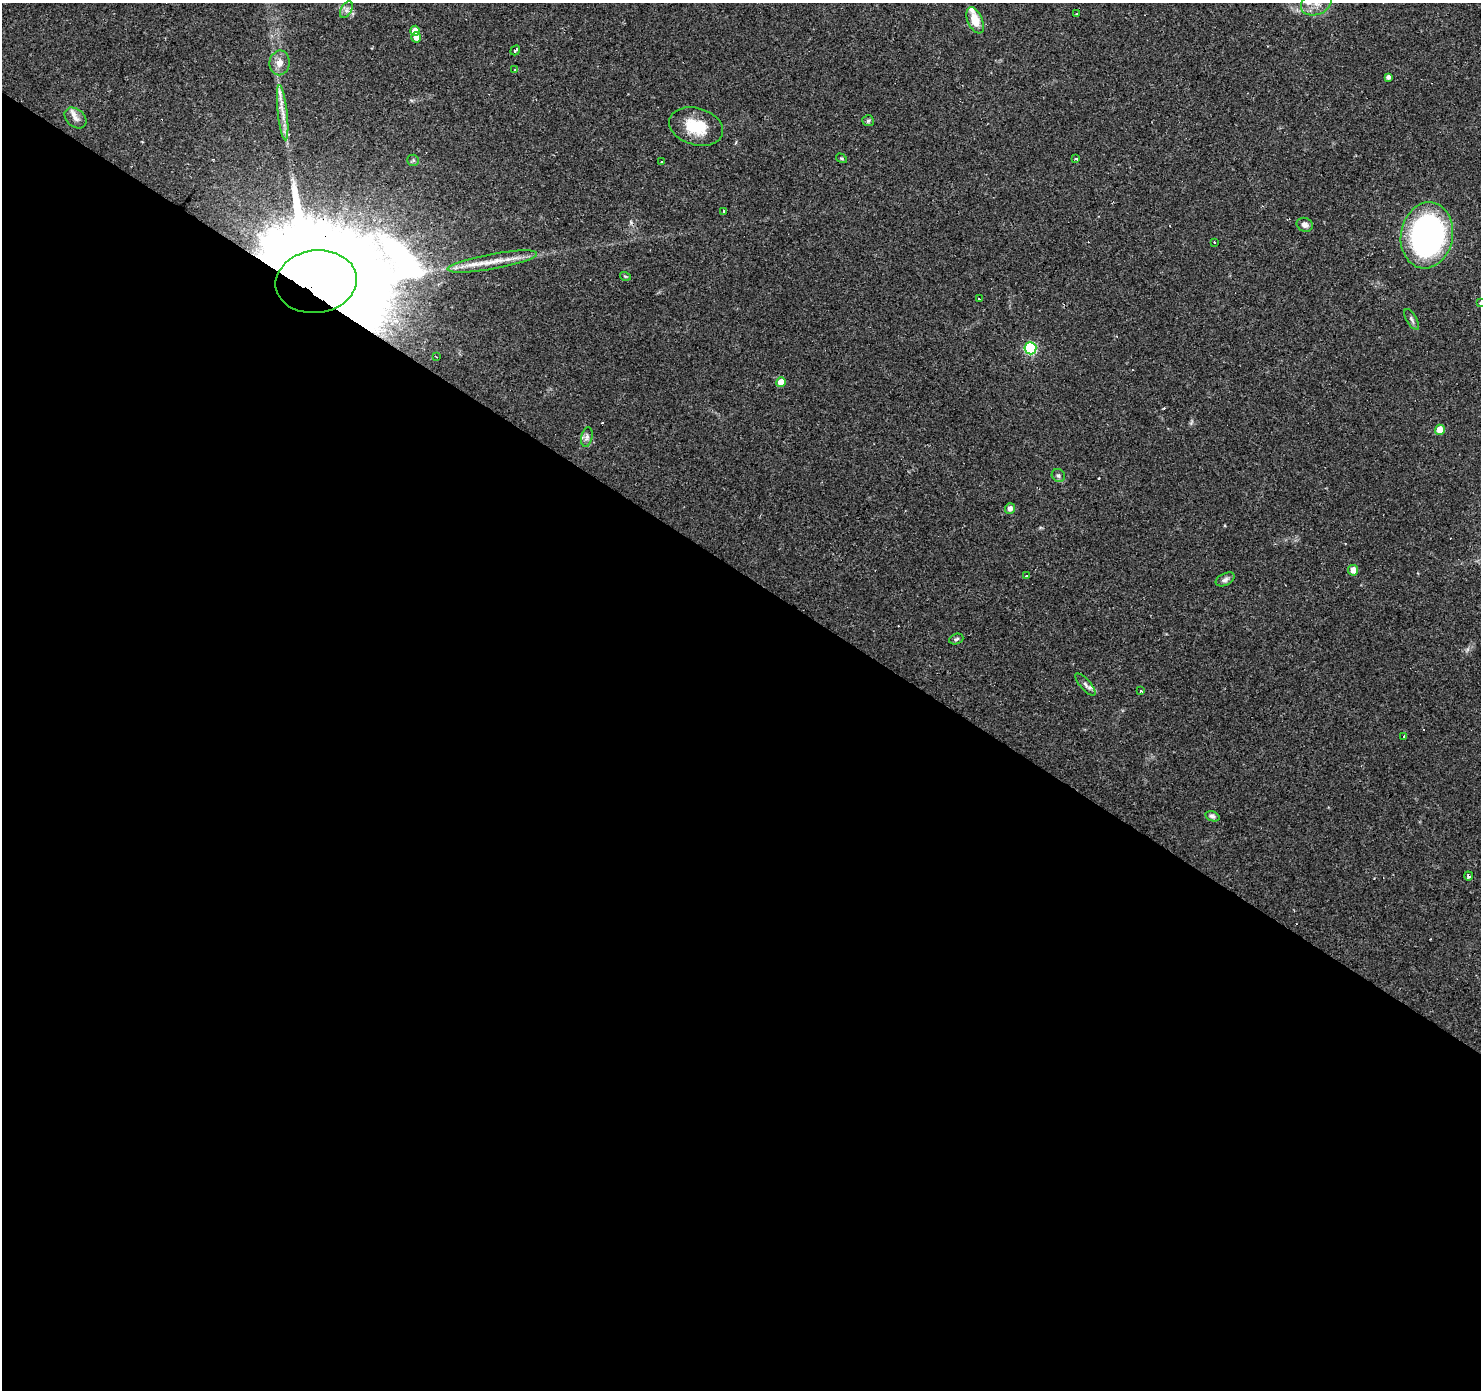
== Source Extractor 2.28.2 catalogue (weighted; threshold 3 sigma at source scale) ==
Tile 14 of 4 x 4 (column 2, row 4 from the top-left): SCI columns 1481-2959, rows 181-1568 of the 5921 x 5977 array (HDU 1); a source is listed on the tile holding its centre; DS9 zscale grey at full resolution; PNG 1483 x 1392 px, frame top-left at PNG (2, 3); each listed source drawn as its Kron ellipse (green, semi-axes under 4 px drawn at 4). Shown black and unused: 59% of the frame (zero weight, under 2 of 3 exposures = <1% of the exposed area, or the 3 px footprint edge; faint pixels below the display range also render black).
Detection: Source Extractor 2.28.2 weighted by HDU 2 'WHT'; one run over the whole footprint, this tile lists its part. Background 0.0429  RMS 0.0034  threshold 0.0153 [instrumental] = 3 sigma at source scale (4.5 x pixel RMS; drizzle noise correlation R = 1.50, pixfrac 1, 0.0396/0.0396 arcsec/px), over >= 5 px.
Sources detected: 54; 7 cosmic-ray / hot-pixel residue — neither listed nor drawn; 3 inside a brighter listed object's ellipse — not listed separately; the other 44 listed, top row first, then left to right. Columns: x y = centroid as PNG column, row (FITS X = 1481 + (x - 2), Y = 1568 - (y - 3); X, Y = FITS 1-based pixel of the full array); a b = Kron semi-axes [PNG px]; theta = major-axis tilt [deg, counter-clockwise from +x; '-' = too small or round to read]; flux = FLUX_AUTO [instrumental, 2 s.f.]
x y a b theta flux
1316 3 16 11 24 4.7
346 10 9 5 60 1.2
1077 14 3 3 - 0.43
975 20 14 7 -65 6.3
415 31 5 5 - 3.5
416 37 5 5 - 2.2
515 50 5 3 - 1.7
279 63 12 10 81 2.8
515 69 4 3 - 0.45
1388 77 4 4 - 0.98
283 113 28 5 -84 3.5
75 118 12 9 -41 2.1
868 121 6 5 - 0.58
696 127 27 18 -16 11
841 158 6 3 -31 0.41
1075 159 3 3 - 2
413 160 6 5 - 0.61
662 162 3 3 - 0.89
724 211 3 3 - 0.8
1305 225 8 7 - 1.8
1427 235 33 26 80 96
1215 242 3 3 - 0.9
492 262 45 7 10 7.1
625 276 5 3 - 0.33
316 282 41 31 8 11000
979 299 4 2 - 0.81
1480 303 4 3 - 0.49
1412 319 11 5 -59 0.93
1030 348 6 6 - 38
436 357 3 2 - 0.42
781 382 5 4 - 4.7
1440 430 5 5 - 5.3
587 437 10 5 76 1.1
1058 475 7 6 - 0.83
1010 508 5 5 - 1.4
1353 570 5 5 - 3
1027 576 3 3 - 1.5
1225 579 10 6 25 1.2
956 639 7 5 20 0.66
1085 684 14 5 -49 1.3
1141 691 3 3 - 0.63
1404 736 3 3 - 0.72
1212 816 7 5 -17 0.8
1468 876 4 3 - 0.59
Overlapping masked pixels (flux is a lower limit): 1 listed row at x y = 316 282
Isophote crosses this tile's border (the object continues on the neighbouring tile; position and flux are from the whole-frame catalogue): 2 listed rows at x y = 1316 3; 1480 303